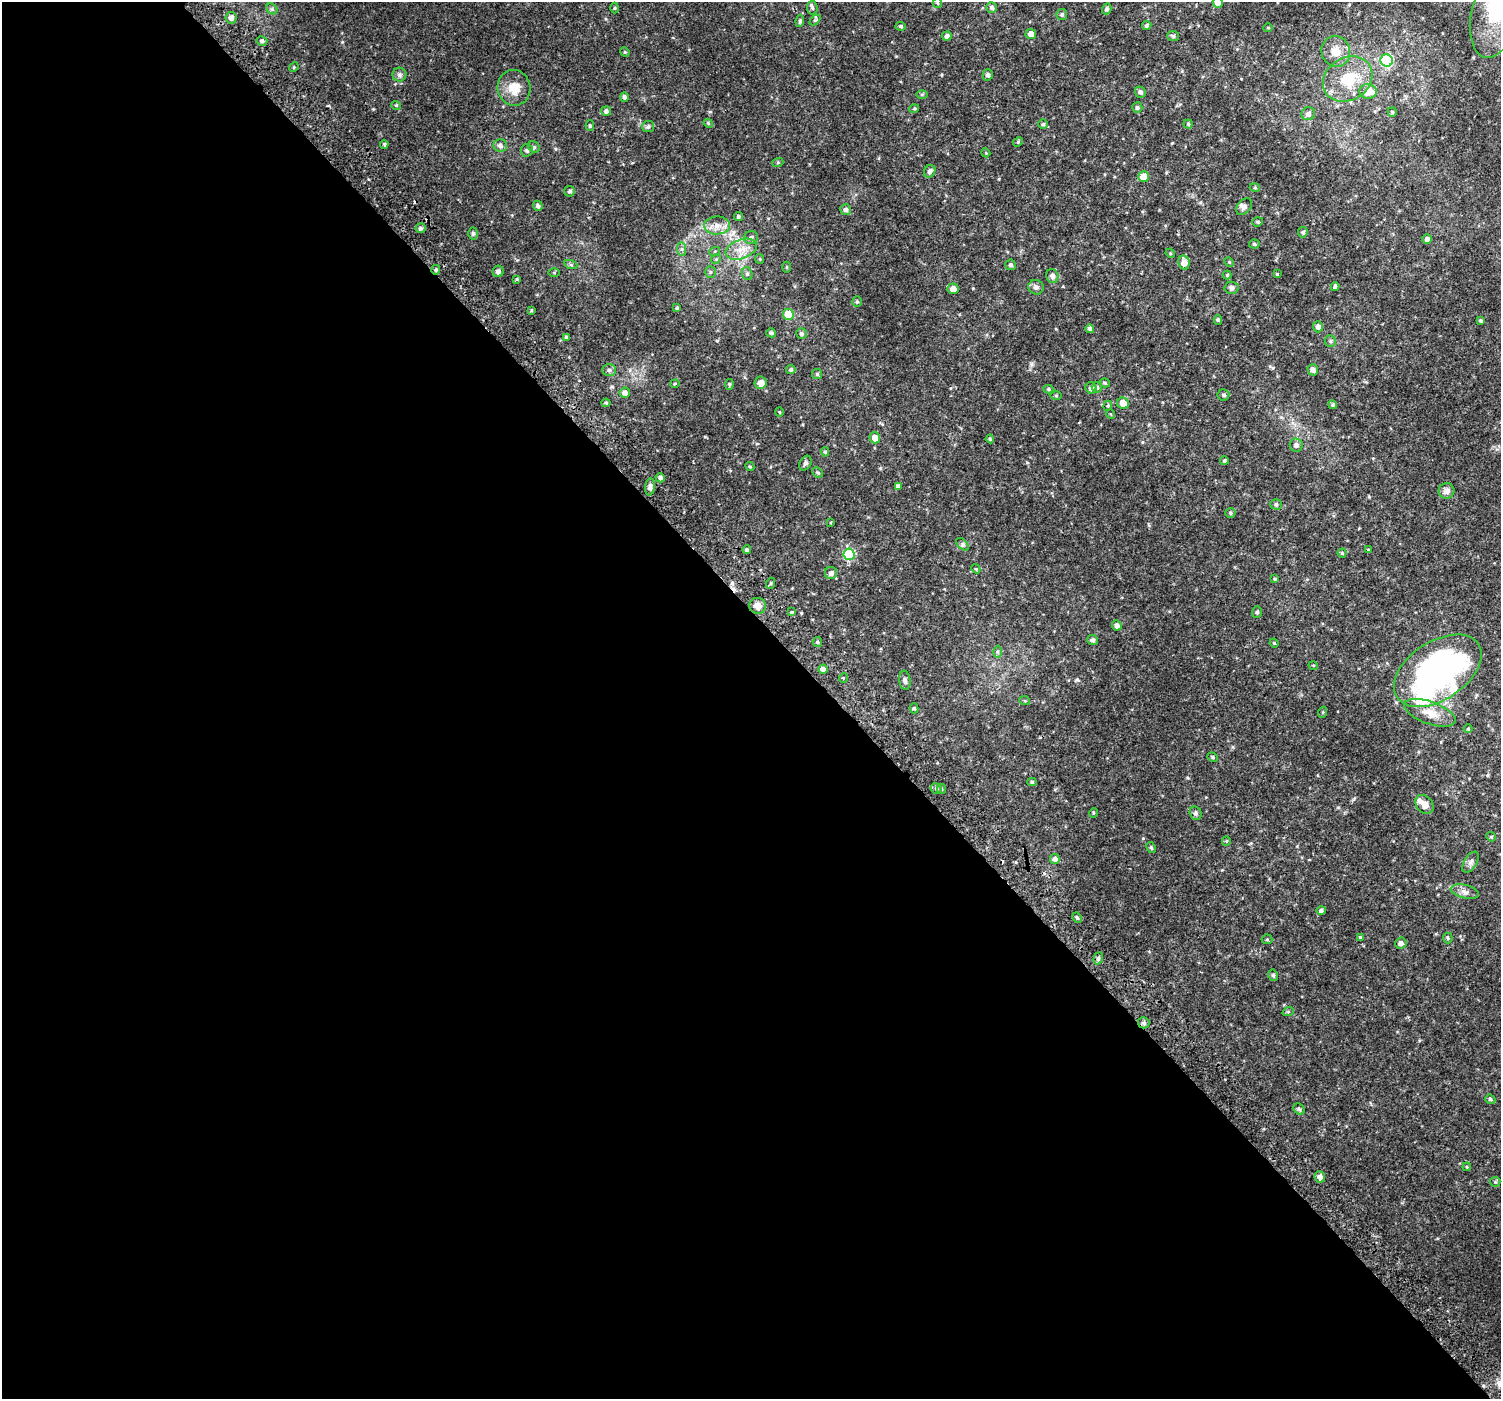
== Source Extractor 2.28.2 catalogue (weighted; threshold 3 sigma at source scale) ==
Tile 9 of 4 x 4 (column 1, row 3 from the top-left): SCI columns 62-1560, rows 1607-3003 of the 6106 x 6071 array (HDU 1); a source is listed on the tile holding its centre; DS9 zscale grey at full resolution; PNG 1503 x 1401 px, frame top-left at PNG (2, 2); each listed source drawn as its Kron ellipse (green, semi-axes under 4 px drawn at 4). Shown black and unused: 56% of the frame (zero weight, under 2 of 3 exposures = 3% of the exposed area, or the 3 px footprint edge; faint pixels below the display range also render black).
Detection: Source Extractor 2.28.2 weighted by HDU 2 'WHT'; one run over the whole footprint, this tile lists its part. Background 0.0101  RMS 0.0049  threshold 0.0222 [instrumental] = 3 sigma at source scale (4.5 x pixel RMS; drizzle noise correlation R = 1.50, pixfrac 1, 0.0396/0.0396 arcsec/px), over >= 5 px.
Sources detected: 200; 1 inside a brighter object's white glare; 3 cosmic-ray / hot-pixel residue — neither listed nor drawn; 5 inside a brighter listed object's ellipse — not listed separately; the other 191 listed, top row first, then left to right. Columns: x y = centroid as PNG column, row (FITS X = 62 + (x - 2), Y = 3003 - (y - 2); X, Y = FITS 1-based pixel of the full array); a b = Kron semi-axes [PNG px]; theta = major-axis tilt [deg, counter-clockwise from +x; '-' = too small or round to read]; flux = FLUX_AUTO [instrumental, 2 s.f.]
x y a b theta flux
1218 2 5 5 - 4.7
937 3 5 4 - 0.47
615 8 5 3 - 0.46
812 8 7 5 -83 0.84
991 8 5 5 - 1.2
272 9 6 5 - 0.75
1107 9 5 4 - 1.1
1496 12 47 24 77 43
1062 14 5 5 - 1
231 18 6 5 - 2.2
815 20 6 4 43 0.64
800 21 6 4 82 0.84
1147 25 5 4 - 0.82
901 26 5 4 - 0.61
1268 28 5 4 - 0.53
1031 34 5 5 - 2.7
947 36 4 4 - 1.3
1173 36 6 5 - 0.82
262 41 5 4 - 1.2
1336 51 15 14 - 5.9
625 52 5 4 - 0.53
1387 61 6 6 - 34
294 67 5 4 - 0.45
399 75 7 7 - 1.3
988 75 5 5 - 1.2
1348 79 26 21 32 16
514 88 18 16 -78 7.5
1368 91 9 7 -5 6
1140 92 6 5 - 1.3
922 94 5 3 - 0.5
624 97 5 4 - 1.1
396 105 5 3 - 0.45
1137 107 5 5 - 0.92
914 109 5 3 - 0.49
606 111 5 5 - 1.3
1392 112 5 4 - 0.48
1308 114 7 6 - 1.6
708 123 5 3 - 0.46
1043 124 5 5 - 0.68
1188 124 4 4 - 0.57
590 126 5 4 - 0.76
648 127 6 5 - 1.1
1018 142 5 4 - 0.51
384 144 4 3 - 0.64
500 145 7 6 - 1.5
534 147 6 5 - 0.83
527 150 6 6 - 1.1
986 153 4 3 - 0.4
778 162 5 3 - 0.51
930 171 6 5 - 1.5
1143 177 5 5 - 5.9
1255 188 5 3 - 0.48
569 191 5 5 - 0.89
538 206 5 4 - 1.1
1244 206 9 6 49 1.6
846 210 5 5 - 1.3
738 216 5 4 - 0.69
1258 222 5 4 - 0.6
717 225 13 9 -2 3.9
421 228 5 5 - 0.92
1303 232 5 4 - 1
473 233 6 4 89 0.76
751 237 7 6 - 1.2
1427 239 5 5 - 1.5
1254 244 5 4 - 0.65
682 249 7 4 -89 1
741 249 16 9 20 5.4
715 251 5 3 - 0.43
1170 253 5 4 - 0.48
716 259 5 4 - 0.56
760 259 5 4 - 0.5
1229 262 5 4 - 0.51
1184 263 7 5 -78 3.6
571 265 7 4 -19 0.75
1011 265 5 5 - 0.91
787 267 5 3 - 0.46
436 270 5 4 - 0.71
498 271 6 5 - 1.5
710 272 6 5 - 0.76
554 273 5 4 - 0.44
747 274 6 5 - 0.88
1277 274 3 3 - 0.46
1227 275 4 4 - 0.55
1052 276 7 6 - 2
517 279 4 4 - 0.44
1036 287 8 7 - 1.6
1335 287 4 4 - 1.1
1232 288 7 6 - 1.3
953 289 5 5 - 2.9
857 302 5 4 - 0.65
677 308 4 4 - 0.69
531 310 3 3 - 0.42
788 314 5 5 - 11
1218 320 5 4 - 0.65
1481 321 3 3 - 0.7
1318 327 5 5 - 1.7
1090 329 4 4 - 1.2
771 333 5 4 - 0.92
801 333 5 5 - 1
566 337 4 4 - 1.1
1330 341 6 5 - 0.82
791 369 5 4 - 1
609 370 7 6 - 1.1
1313 370 6 5 - 1.7
817 374 5 5 - 0.67
761 383 6 6 - 3.5
1105 383 5 4 - 0.58
675 384 4 3 - 0.45
729 384 5 4 - 0.6
1097 387 5 5 - 0.9
1091 388 6 5 - 1.5
1048 389 5 4 - 0.62
625 393 5 5 - 2.5
1056 395 6 4 0 0.49
1223 395 6 5 - 0.99
606 403 4 4 - 0.61
1123 403 6 5 - 4.3
1333 405 4 4 - 0.77
1108 406 5 4 - 0.53
779 412 4 3 - 0.36
1111 414 5 3 - 0.32
875 438 5 5 - 3.3
990 439 4 4 - 0.56
1296 445 6 6 - 1.7
825 452 5 4 - 0.71
1224 460 4 4 - 0.59
805 463 8 5 61 1.2
750 466 5 4 - 0.53
818 472 6 4 -41 0.7
660 478 4 4 - 1.3
898 486 4 4 - 1.5
650 487 8 5 83 2.1
1447 491 8 7 - 2.3
1276 504 5 5 - 0.98
1230 513 5 4 - 0.72
831 523 3 2 - 0.42
963 544 8 4 -45 0.87
747 550 4 4 - 1
1368 550 4 3 - 0.37
1342 553 4 4 - 0.6
849 554 6 5 - 27
976 569 4 3 - 0.41
831 573 6 6 - 1.6
1275 579 4 4 - 0.46
771 583 5 3 - 0.55
757 606 8 8 - 3.2
791 612 3 3 - 1.2
1257 612 6 5 - 0.89
1117 625 5 4 - 1.7
1093 640 5 5 - 1.3
817 642 5 4 - 0.7
1274 643 4 3 - 0.4
997 652 6 4 -90 0.74
1313 665 5 3 - 0.37
823 669 4 4 - 1.9
1438 671 49 29 33 140
843 678 5 3 - 0.42
905 680 10 5 -84 1.5
1025 701 5 3 - 0.42
914 708 5 4 - 0.73
1323 712 5 3 - 0.43
1430 713 27 11 -20 7.3
1468 729 4 4 - 0.44
1213 757 5 4 - 0.61
1032 782 4 4 - 0.62
936 788 5 5 - 0.9
941 789 5 4 - 0.7
1424 804 10 8 -50 3.5
1093 813 5 3 - 0.44
1196 813 7 6 - 1.1
1491 837 5 4 - 0.57
1226 841 5 4 - 0.55
1151 848 6 4 -63 0.73
1055 859 5 5 - 2
1471 862 11 6 58 1.7
1465 892 14 6 -13 2.5
1321 910 4 4 - 1
1077 918 5 3 - 0.72
1360 938 4 3 - 4.2
1448 938 5 5 - 0.67
1267 939 5 4 - 0.62
1401 943 6 5 - 1.7
1098 958 6 4 72 0.82
1273 975 6 4 -77 0.7
1288 1012 6 3 18 0.46
1144 1023 6 5 - 1.2
1490 1099 5 4 - 0.77
1299 1109 6 5 - 0.71
1467 1167 4 3 - 0.43
1320 1177 6 5 - 2.3
1495 1182 5 5 - 0.59
Overlapping masked pixels (flux is a lower limit): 2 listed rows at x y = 436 270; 1144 1023
Isophote crosses this tile's border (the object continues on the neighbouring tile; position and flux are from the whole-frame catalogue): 2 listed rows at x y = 1218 2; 1496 12